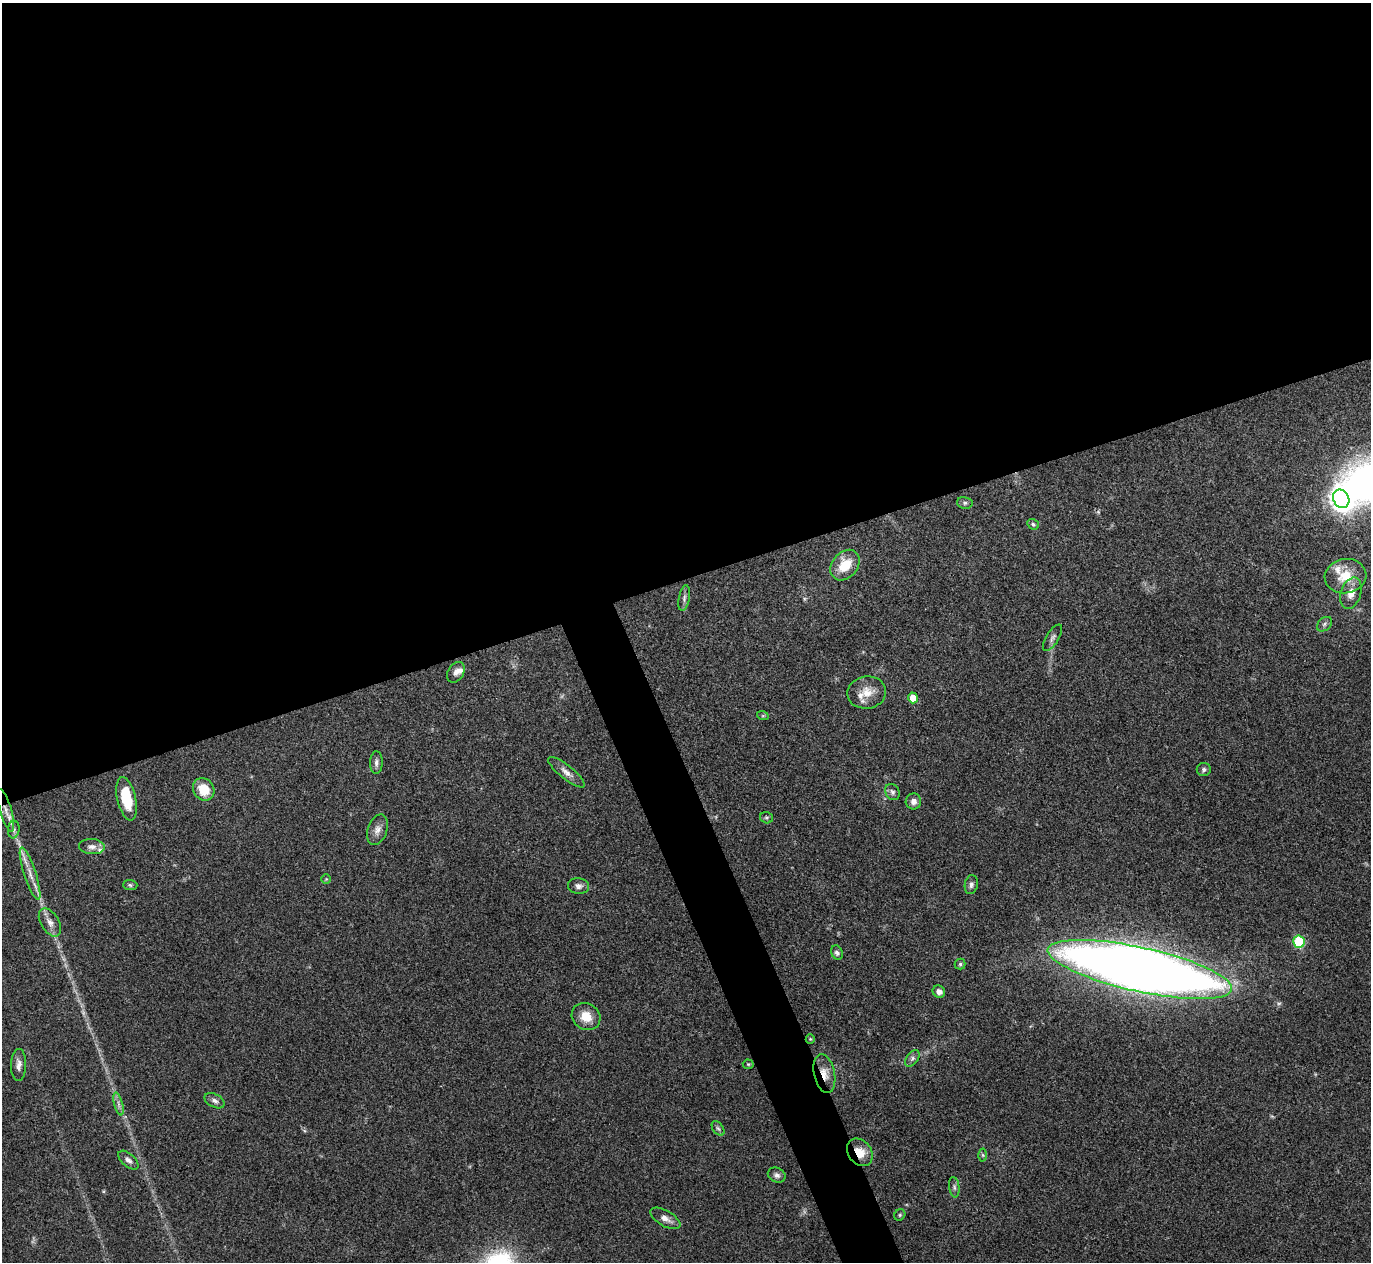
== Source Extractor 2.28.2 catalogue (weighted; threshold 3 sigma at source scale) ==
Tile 2 of 4 x 4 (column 2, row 1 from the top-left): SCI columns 1372-2740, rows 3929-5188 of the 5480 x 5467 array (HDU 1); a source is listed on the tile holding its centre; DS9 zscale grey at full resolution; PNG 1373 x 1264 px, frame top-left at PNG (2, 3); each listed source drawn as its Kron ellipse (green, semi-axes under 4 px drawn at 4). Shown black and unused: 48% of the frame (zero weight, under 3 of 4 exposures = <1% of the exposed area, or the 3 px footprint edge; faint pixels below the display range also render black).
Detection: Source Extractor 2.28.2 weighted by HDU 2 'WHT'; one run over the whole footprint, this tile lists its part. Background 0.0865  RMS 0.0058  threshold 0.026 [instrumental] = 3 sigma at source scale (4.5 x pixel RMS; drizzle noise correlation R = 1.50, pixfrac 1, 0.05/0.05 arcsec/px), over >= 5 px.
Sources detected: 57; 1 inside a brighter object's white glare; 1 cosmic-ray / hot-pixel residue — neither listed nor drawn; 3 inside a brighter listed object's ellipse — not listed separately; the other 52 listed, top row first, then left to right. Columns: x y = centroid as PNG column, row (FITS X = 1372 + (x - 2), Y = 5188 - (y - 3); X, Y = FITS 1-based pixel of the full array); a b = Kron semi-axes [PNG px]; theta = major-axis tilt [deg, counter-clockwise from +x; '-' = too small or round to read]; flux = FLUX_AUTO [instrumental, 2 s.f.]
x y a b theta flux
1341 499 9 8 - 410
965 503 8 6 -13 1.4
1033 524 6 5 - 1.2
845 565 17 12 50 15
1345 576 21 17 10 14
1351 593 16 10 72 6.1
684 598 13 5 80 2
1324 624 9 6 42 1.6
1053 638 15 6 58 2.1
456 672 11 7 59 2.9
867 692 19 16 10 9.3
913 698 5 5 - 8
763 716 6 4 -18 0.79
376 763 11 6 88 2.4
1204 769 7 6 - 1.6
566 772 23 7 -39 4.3
204 789 12 10 -54 12
892 792 8 7 - 1.8
127 799 22 9 -77 19
913 801 8 8 - 2.8
6 810 22 6 -73 5.4
766 818 6 5 - 1
14 829 9 5 85 1.9
377 830 16 9 71 4.3
92 847 13 7 -4 3.1
30 874 27 6 -72 6.6
326 879 5 5 - 0.67
130 885 7 5 -3 1
971 885 9 6 80 1.9
579 886 10 8 -6 2.7
50 922 15 9 -59 4.3
1299 942 6 5 - 45
837 953 7 5 -63 1.7
960 964 5 5 - 1
1140 969 94 22 -12 1200
939 992 6 6 - 3.5
586 1017 15 13 -33 9.2
810 1039 5 4 - 0.61
912 1058 9 5 54 1.7
748 1064 5 5 - 0.75
19 1065 16 7 89 3.5
824 1074 20 10 -78 6.9
215 1101 11 6 -28 2.2
118 1104 12 3 -75 2
718 1128 8 5 -53 1.3
860 1152 15 11 -53 8.4
983 1155 6 4 -89 0.96
128 1160 12 6 -42 2.3
777 1175 9 7 -25 2.1
954 1187 10 5 -83 1.7
900 1215 6 5 - 0.99
665 1218 17 7 -29 4.1
Overlapping masked pixels (flux is a lower limit): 3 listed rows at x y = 6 810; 824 1074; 860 1152